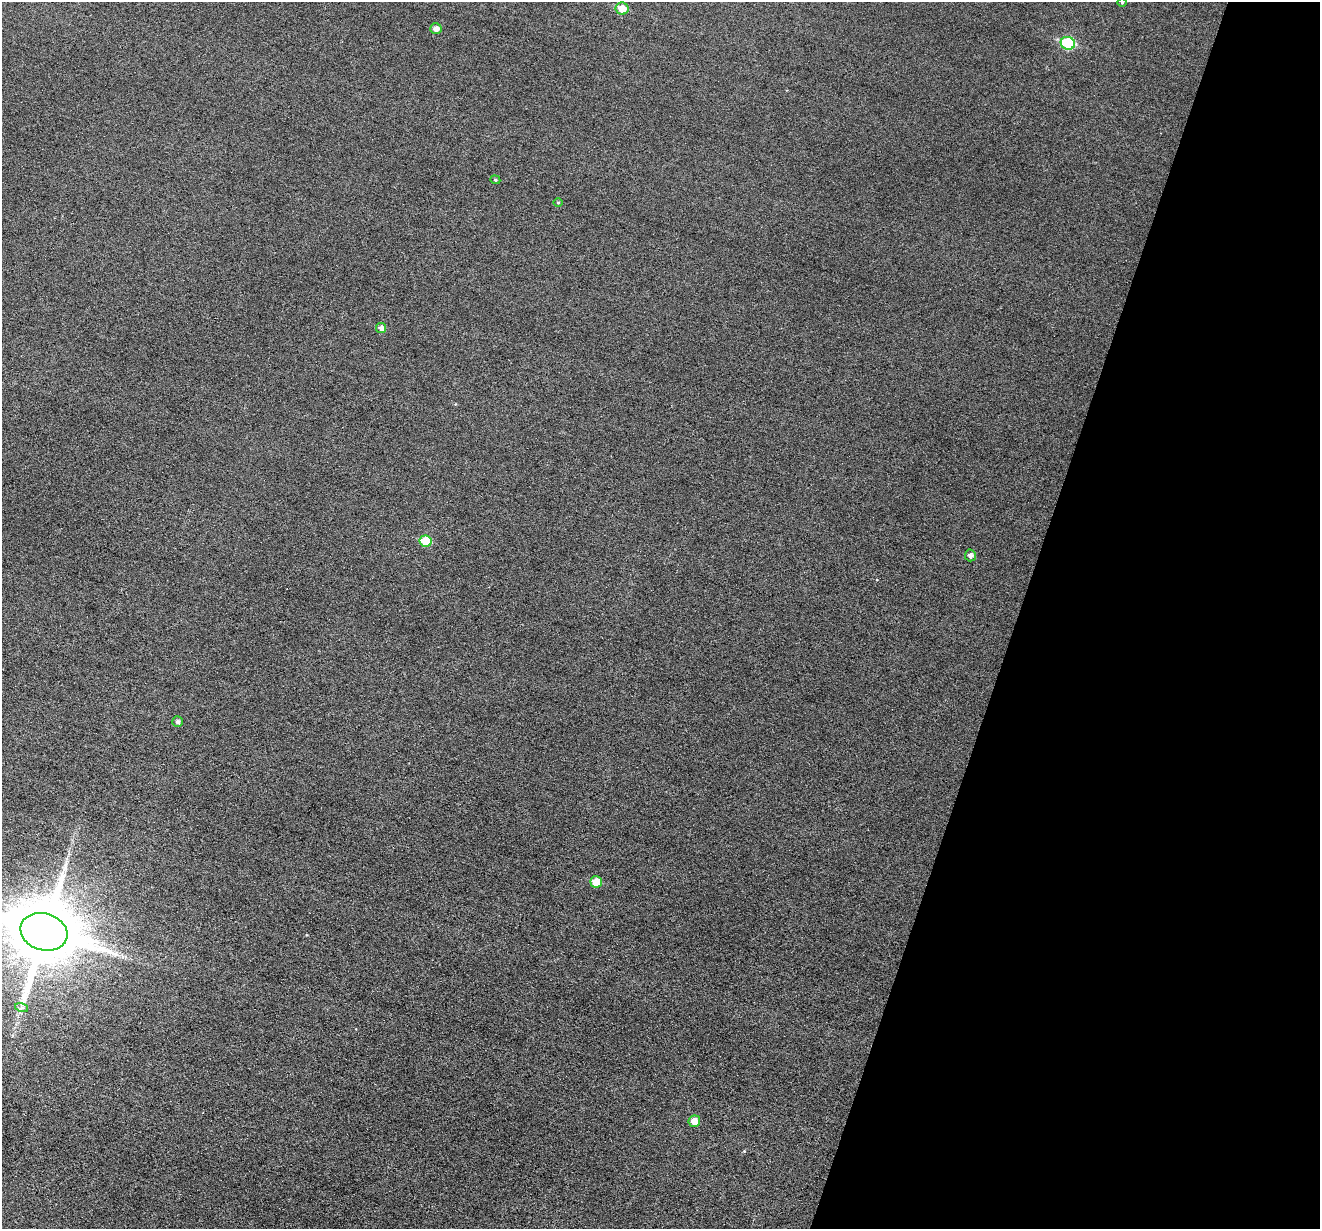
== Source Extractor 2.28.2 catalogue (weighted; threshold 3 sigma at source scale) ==
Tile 8 of 4 x 4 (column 4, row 2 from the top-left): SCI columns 3954-5271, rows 2583-3809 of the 5274 x 5294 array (HDU 1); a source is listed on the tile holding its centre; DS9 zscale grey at full resolution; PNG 1322 x 1231 px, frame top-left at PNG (2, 2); each listed source drawn as its Kron ellipse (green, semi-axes under 4 px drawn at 4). Shown black and unused: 23% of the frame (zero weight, under 3 of 6 exposures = <1% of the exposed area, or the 3 px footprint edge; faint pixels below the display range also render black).
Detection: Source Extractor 2.28.2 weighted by HDU 2 'WHT'; one run over the whole footprint, this tile lists its part. Background 0.0474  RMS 0.0055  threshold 0.0225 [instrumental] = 3 sigma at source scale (4.09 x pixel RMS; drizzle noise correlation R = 1.36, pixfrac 0.8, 0.05/0.05 arcsec/px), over >= 5 px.
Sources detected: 14; all 14 listed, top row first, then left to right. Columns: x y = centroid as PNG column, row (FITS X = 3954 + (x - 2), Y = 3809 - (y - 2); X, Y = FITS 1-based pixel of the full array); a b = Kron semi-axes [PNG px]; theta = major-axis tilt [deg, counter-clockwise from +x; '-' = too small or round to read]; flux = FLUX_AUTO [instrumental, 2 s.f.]
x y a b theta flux
1122 3 5 3 - 0.43
622 9 6 6 - 7
436 29 5 5 - 2.7
1068 43 7 6 - 33
495 180 5 4 - 0.73
558 203 5 3 - 0.46
381 328 5 5 - 2.1
425 541 6 5 - 14
970 555 6 5 - 1.8
178 722 5 5 - 1.4
596 882 6 5 - 8.4
44 932 24 18 -16 4600
22 1008 7 4 -18 1.3
694 1121 6 5 - 5.4
Isophote crosses this tile's border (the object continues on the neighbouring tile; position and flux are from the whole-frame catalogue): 1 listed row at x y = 44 932